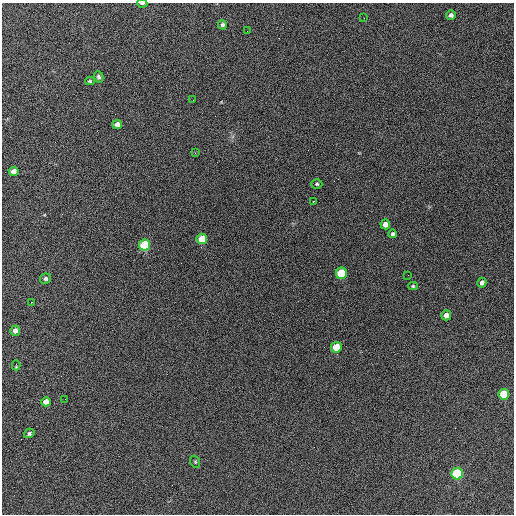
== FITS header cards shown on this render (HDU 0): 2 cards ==
NAXIS1  =                  512 / Axis length
NAXIS2  =                  512 / Axis length

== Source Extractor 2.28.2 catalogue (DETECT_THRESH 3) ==
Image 512 x 512 px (HDU 0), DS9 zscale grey, 1 PNG px = 1 image px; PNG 516 x 516 px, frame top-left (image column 1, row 512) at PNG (2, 3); each listed source drawn as its Kron ellipse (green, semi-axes under 4 px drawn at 4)
Background 743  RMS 28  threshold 84.6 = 3 sigma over >= 5 px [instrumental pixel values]
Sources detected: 33; all 33 listed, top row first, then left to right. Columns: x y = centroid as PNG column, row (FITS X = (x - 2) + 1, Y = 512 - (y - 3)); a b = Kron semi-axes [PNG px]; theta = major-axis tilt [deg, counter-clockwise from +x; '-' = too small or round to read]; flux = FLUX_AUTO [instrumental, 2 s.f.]
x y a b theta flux
142 3 5 2 - 2500
451 15 5 4 - 5600
364 18 2 2 - 1400
222 25 5 4 - 4000
247 31 3 2 - 1700
99 77 6 4 -72 4000
90 81 5 4 - 2100
193 100 2 2 - 850
117 124 5 4 - 10000
195 153 3 3 - 1500
14 171 5 4 - 9900
317 184 5 4 - 2800
313 201 3 2 - 15000
385 224 5 5 - 11000
393 234 4 4 - 3500
202 239 5 5 - 43000
145 245 5 5 - 130000
341 273 5 5 - 95000
408 275 2 2 - 920
45 279 5 5 - 5100
482 283 5 4 - 5400
413 286 4 4 - 2400
31 302 2 2 - 1000
446 315 5 5 - 10000
15 331 5 5 - 8200
336 347 5 5 - 42000
16 365 5 2 - 2300
504 394 5 5 - 64000
65 399 2 2 - 1000
46 402 5 4 - 13000
29 433 5 4 - 4100
195 462 6 4 -69 2500
457 474 6 5 - 210000
At the frame edge (FLAGS 8, measured only in part): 1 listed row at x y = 142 3